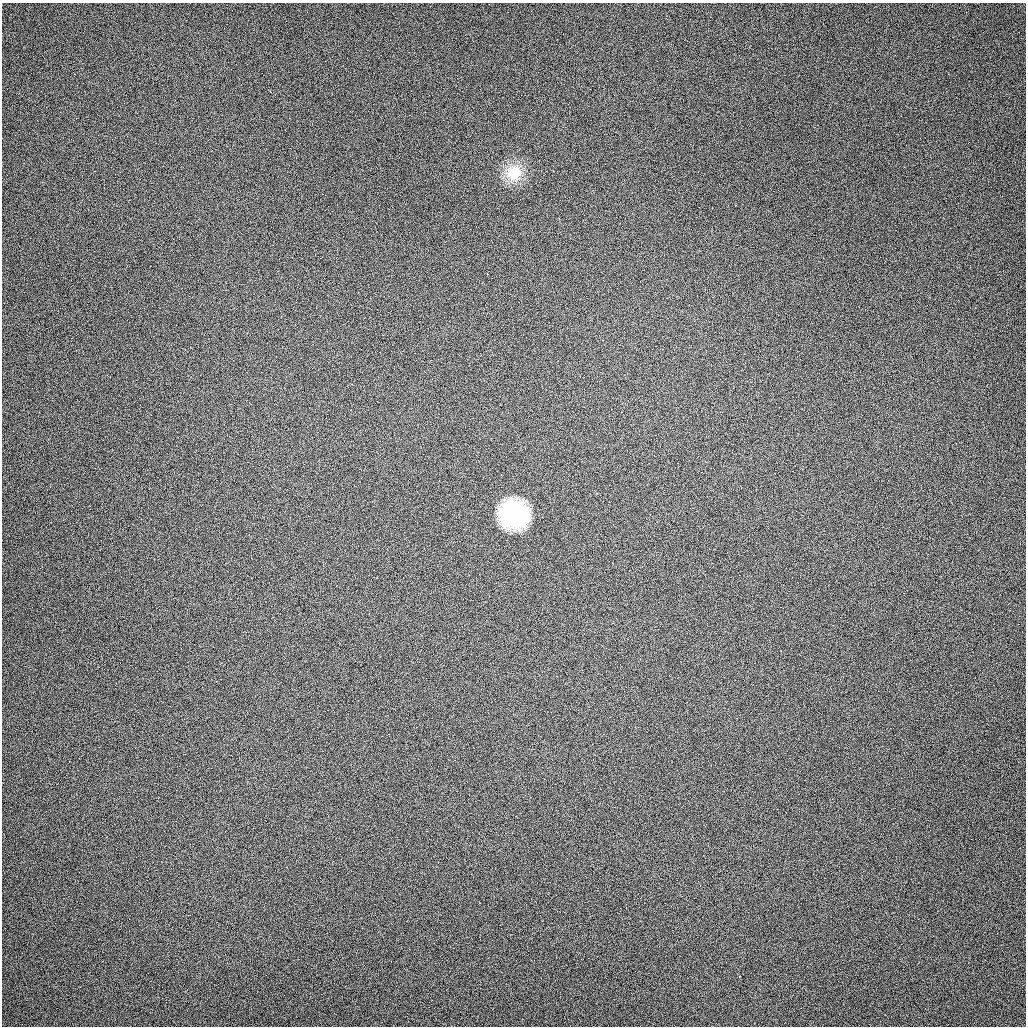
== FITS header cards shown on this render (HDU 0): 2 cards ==
NAXIS1  =                 1024 / length of data axis 1
NAXIS2  =                 1024 / length of data axis 2

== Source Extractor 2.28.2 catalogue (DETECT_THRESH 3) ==
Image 1024 x 1024 px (HDU 0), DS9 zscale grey, 1 PNG px = 1 image px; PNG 1028 x 1028 px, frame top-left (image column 1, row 1024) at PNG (2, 3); no overlay
Background 182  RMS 13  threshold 39.9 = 3 sigma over >= 5 px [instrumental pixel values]
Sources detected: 4; all 4 listed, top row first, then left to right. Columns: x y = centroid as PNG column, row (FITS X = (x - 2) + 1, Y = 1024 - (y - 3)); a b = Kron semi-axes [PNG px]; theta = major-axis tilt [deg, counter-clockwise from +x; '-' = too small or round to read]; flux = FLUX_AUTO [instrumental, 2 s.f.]
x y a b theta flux
514 173 16 15 - 29000
487 274 3 2 - 1100
514 514 20 19 - 130000
739 976 3 2 - 1400